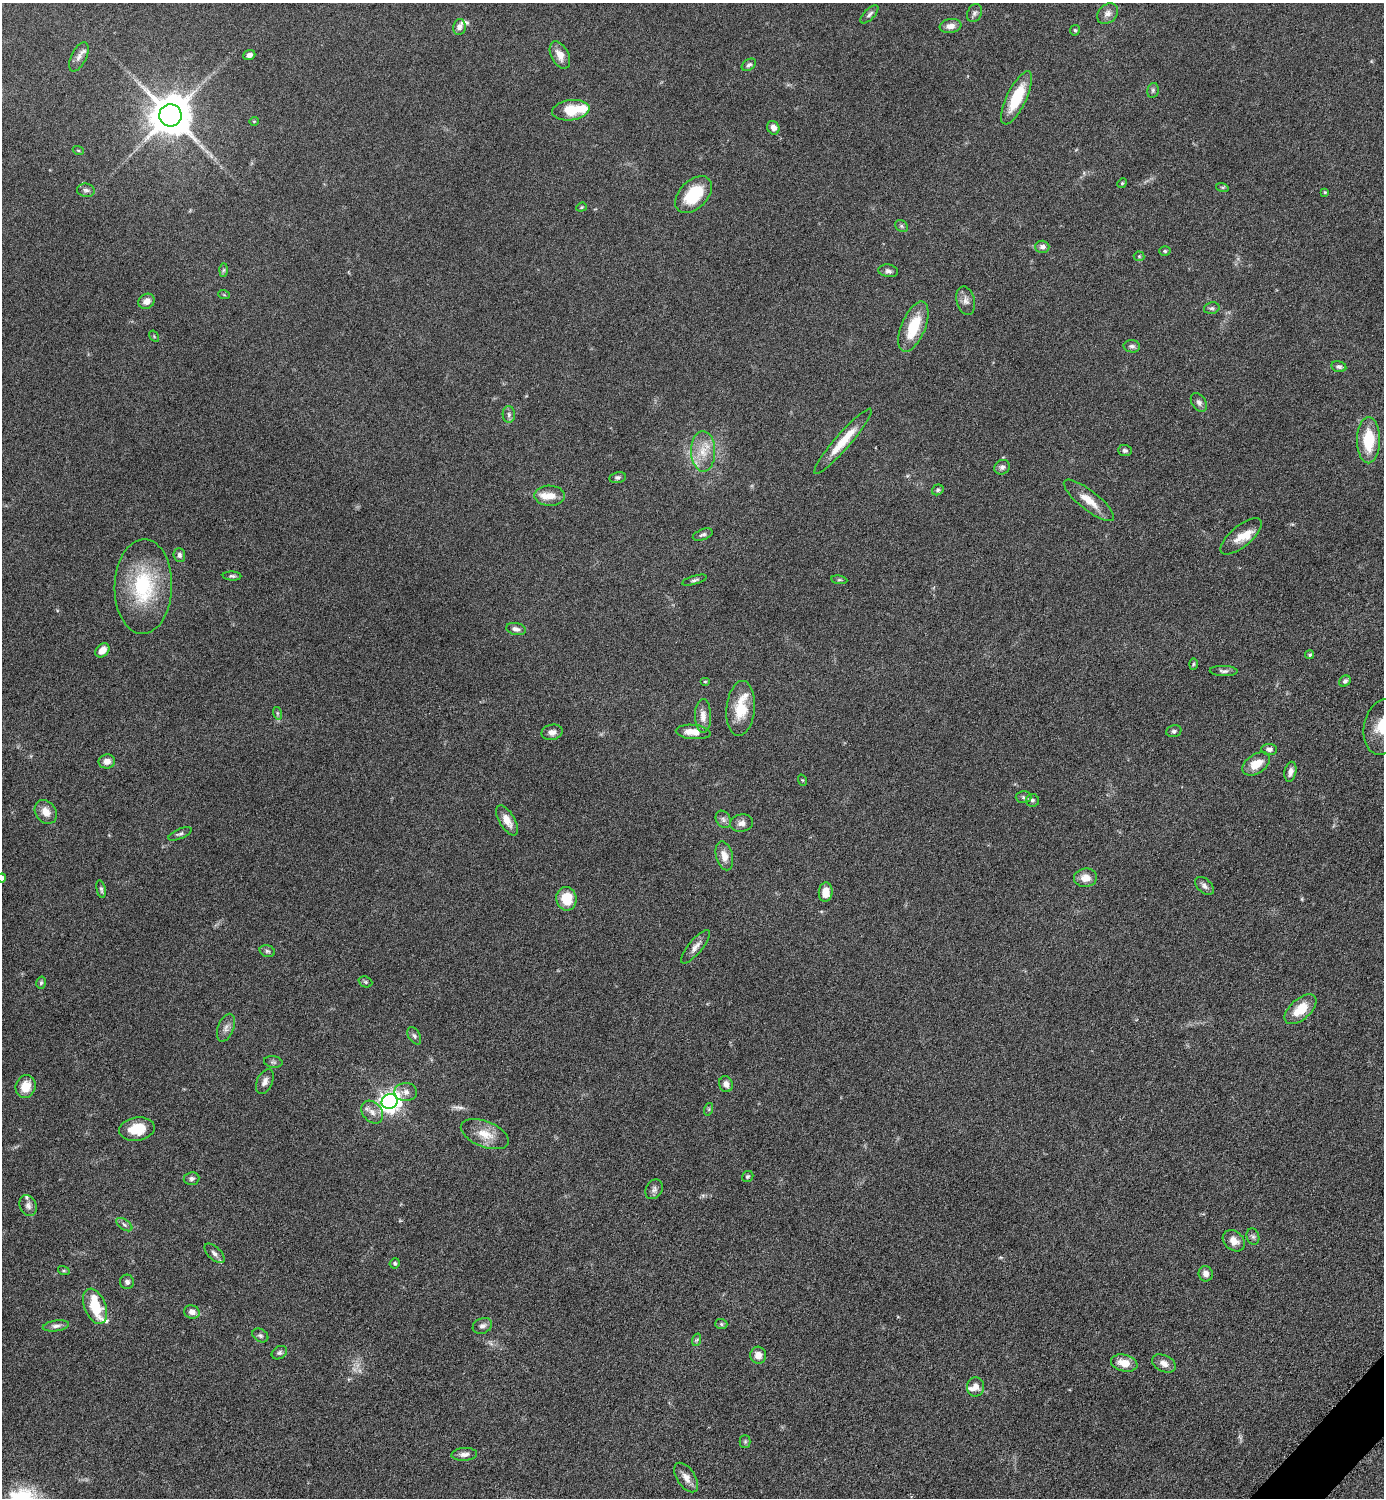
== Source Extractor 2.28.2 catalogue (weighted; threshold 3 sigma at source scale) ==
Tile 6 of 4 x 4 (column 2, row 2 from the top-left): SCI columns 1690-3071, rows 3000-4495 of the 6003 x 6003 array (HDU 1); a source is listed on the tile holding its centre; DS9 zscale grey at full resolution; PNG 1386 x 1500 px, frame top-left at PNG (2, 3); each listed source drawn as its Kron ellipse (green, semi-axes under 4 px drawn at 4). Shown black and unused: <1% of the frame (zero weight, under 6 of 12 exposures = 1% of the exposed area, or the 3 px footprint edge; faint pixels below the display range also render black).
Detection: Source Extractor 2.28.2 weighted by HDU 2 'WHT'; one run over the whole footprint, this tile lists its part. Background 0.0872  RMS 0.0039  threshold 0.016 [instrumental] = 3 sigma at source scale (4.09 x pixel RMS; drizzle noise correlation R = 1.36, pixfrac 0.8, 0.05/0.05 arcsec/px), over >= 5 px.
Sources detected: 143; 1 too faint to see at this stretch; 1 inside a brighter object's white glare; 1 long thin detection or spike segment (spike, bleed or trail) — neither listed nor drawn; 8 inside a brighter listed object's ellipse — not listed separately; the other 132 listed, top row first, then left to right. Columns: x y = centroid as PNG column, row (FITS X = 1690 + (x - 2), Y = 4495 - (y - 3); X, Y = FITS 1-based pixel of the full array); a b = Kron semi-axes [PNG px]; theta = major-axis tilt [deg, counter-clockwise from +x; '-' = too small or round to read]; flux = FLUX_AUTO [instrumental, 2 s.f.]
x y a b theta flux
974 13 9 7 66 1.1
869 14 11 5 46 1.1
1107 14 12 9 43 2.1
950 26 11 7 7 2.5
459 27 8 6 79 1.7
1075 30 5 4 - 0.62
249 55 6 5 - 1.5
560 55 15 8 -63 3.6
79 57 16 7 63 2
749 65 8 5 36 1
1153 90 7 5 77 0.73
1017 98 29 10 64 14
571 110 19 10 8 10
170 115 11 11 - 1300
254 121 4 4 - 0.38
773 128 7 6 - 2
78 150 5 3 - 0.36
1122 183 5 4 - 0.46
1222 187 6 4 -18 0.53
86 190 9 6 -7 1.1
1325 192 4 4 - 0.48
694 195 22 14 45 15
581 207 5 4 - 0.45
901 226 7 5 -38 0.71
1042 247 7 6 - 1.5
1165 251 6 5 - 0.52
1139 256 5 5 - 0.48
224 270 6 4 88 0.57
888 271 10 6 -9 1.2
224 295 6 3 -19 0.38
147 301 8 7 - 2.6
966 301 14 9 -77 2.3
1212 308 8 5 13 0.77
913 327 27 12 68 12
154 336 6 4 -57 0.42
1132 346 8 6 -5 1.2
1339 367 7 5 -11 0.96
1199 402 10 7 -56 1.3
509 414 8 6 -88 1
1368 440 23 11 90 13
843 441 43 7 49 8.7
703 451 20 12 -89 6.4
1125 451 7 5 -2 0.89
1002 467 8 7 - 1.3
618 477 8 5 11 0.86
938 490 6 5 - 0.67
550 496 15 10 -1 4.3
1089 500 31 9 -38 5.9
703 535 10 5 20 0.97
1241 536 25 10 40 4.9
179 555 7 6 - 1.2
232 576 9 4 -1 0.77
694 580 13 4 16 0.79
839 580 8 4 -8 0.58
143 586 47 29 88 29
516 629 10 6 -12 1.4
102 650 8 6 44 3.1
1310 655 5 4 - 0.76
1193 664 5 3 - 0.42
1224 671 14 5 -2 1.1
705 681 5 3 - 0.39
1345 681 6 5 - 0.89
741 708 28 14 84 11
277 713 6 4 -72 0.53
703 716 17 8 -89 3
1383 727 28 18 78 13
1174 731 8 6 15 0.89
552 732 10 7 12 1.9
693 732 17 7 -5 4.6
1269 749 8 5 -6 1.3
107 761 8 7 - 2.5
1256 764 15 9 34 5.5
1290 772 10 6 78 1.6
802 780 6 3 -71 0.35
1023 797 8 6 -2 0.85
1032 800 6 6 - 0.89
46 812 13 10 -55 3.9
723 819 9 7 -59 1.3
507 820 17 8 -58 3.9
741 823 11 8 10 1.9
180 834 12 5 23 0.96
724 856 15 8 -75 3.5
2 878 4 4 - 1.2
1085 878 11 9 6 3.7
1204 886 11 7 -42 1.4
101 889 9 4 -77 0.79
826 892 9 7 84 3.8
566 899 12 10 -81 8.5
695 947 21 7 50 2.4
267 951 8 5 -16 0.83
365 982 7 5 -22 0.64
41 983 6 4 73 0.59
1300 1009 19 10 41 8.1
226 1028 14 8 69 2
414 1036 9 5 -58 0.93
273 1062 9 6 -9 0.8
265 1082 13 7 65 2
726 1084 8 7 - 1.8
26 1087 12 10 71 5.6
406 1092 11 9 -1 2
390 1102 8 7 - 220
709 1109 6 4 72 0.53
372 1112 12 9 -51 2.7
137 1129 18 11 8 8.3
485 1134 25 13 -22 6.5
748 1176 6 5 - 0.61
191 1179 8 6 6 1.3
654 1189 10 8 58 1.3
28 1206 11 8 -66 1.8
124 1225 9 5 -35 0.95
1253 1237 8 6 -74 0.93
1234 1241 12 9 -40 3.3
214 1253 12 6 -45 1.6
395 1263 5 5 - 0.69
64 1271 6 4 -18 0.46
1206 1274 8 7 - 1.9
127 1282 7 7 - 1.1
95 1306 18 10 -68 12
192 1312 8 6 -19 2.2
721 1324 6 5 - 0.67
56 1326 13 5 7 1.5
482 1326 10 7 23 1.5
260 1335 8 6 -31 0.88
696 1340 6 4 70 0.56
279 1353 8 6 32 0.9
758 1355 8 8 - 2.9
1124 1363 13 8 -13 5
1164 1363 13 8 -26 2.5
976 1387 9 8 - 2.5
745 1441 6 5 - 0.6
464 1454 13 6 4 1.8
686 1478 17 9 -57 2.9
Isophote crosses this tile's border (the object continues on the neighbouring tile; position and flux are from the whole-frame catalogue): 2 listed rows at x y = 1383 727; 2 878